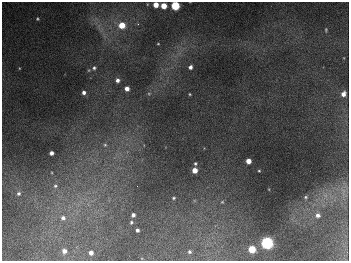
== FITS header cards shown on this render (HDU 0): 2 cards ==
NAXIS1  =                  347
NAXIS2  =                  259

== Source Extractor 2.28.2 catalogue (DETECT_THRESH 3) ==
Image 347 x 259 px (HDU 0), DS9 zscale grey, 1 PNG px = 1 image px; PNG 351 x 263 px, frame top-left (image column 1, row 259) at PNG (2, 2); no overlay
Background 674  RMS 50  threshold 151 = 3 sigma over >= 5 px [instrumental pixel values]
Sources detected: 41; all 41 listed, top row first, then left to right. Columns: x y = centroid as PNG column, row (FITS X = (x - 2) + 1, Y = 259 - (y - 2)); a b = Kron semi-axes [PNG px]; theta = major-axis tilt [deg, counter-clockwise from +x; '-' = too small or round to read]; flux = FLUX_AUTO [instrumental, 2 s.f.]
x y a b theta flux
156 5 4 4 - 42000
164 6 4 4 - 63000
175 6 5 5 - 260000
37 19 4 4 - 4200
138 24 3 3 - 3600
122 25 5 5 - 76000
326 30 5 3 - 4000
158 44 3 2 - 2400
190 67 4 4 - 12000
19 68 5 3 - 3200
94 68 4 4 - 6300
89 70 5 3 - 2700
117 80 4 4 - 12000
127 89 4 4 - 23000
84 93 4 4 - 12000
149 94 5 5 - 4900
190 94 3 2 - 2800
343 94 6 5 - 19000
105 145 7 6 - 9200
51 153 4 4 - 16000
248 161 4 4 - 37000
195 163 3 3 - 4900
195 170 4 4 - 40000
259 171 3 2 - 2900
55 186 7 6 - 11000
343 192 17 6 -82 28000
19 193 6 6 - 9500
325 195 7 4 -18 10000
306 197 5 4 - 5100
173 198 5 3 - 4500
222 202 4 4 - 3300
133 215 4 4 - 13000
318 215 6 6 - 15000
63 218 7 6 - 15000
131 222 4 4 - 5500
137 230 4 3 - 9700
267 243 6 5 - 880000
252 249 5 4 - 120000
64 251 4 4 - 19000
189 252 3 3 - 6000
91 253 4 4 - 20000
At the frame edge (FLAGS 8, measured only in part): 2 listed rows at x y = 156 5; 175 6